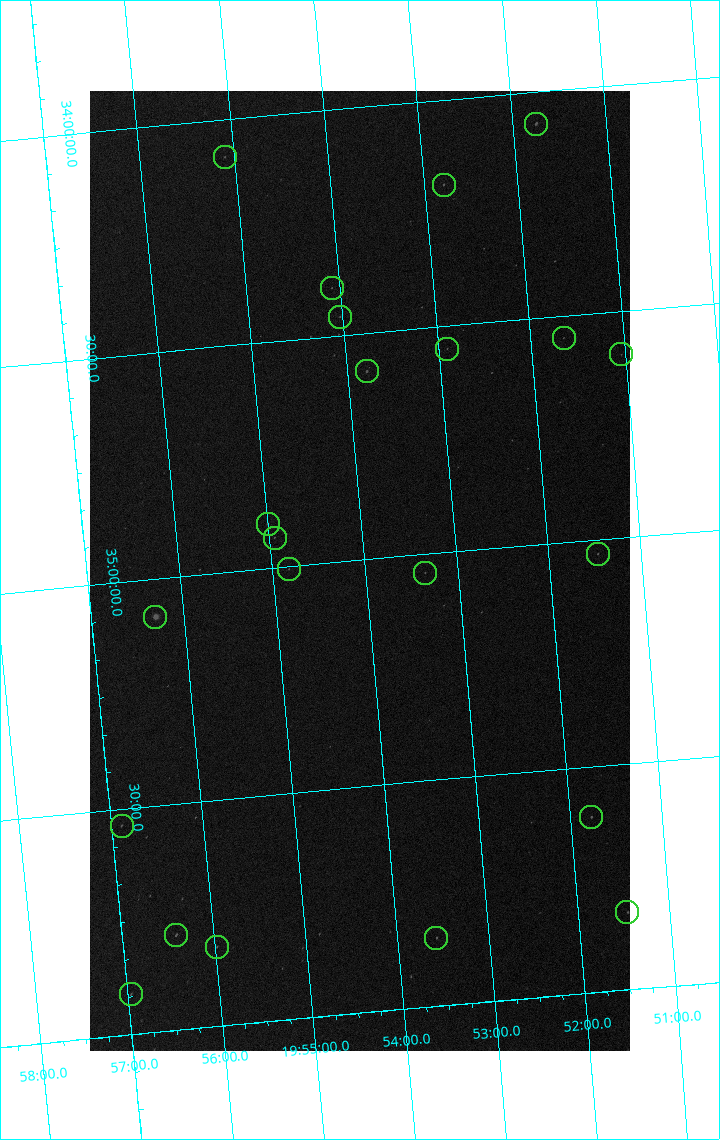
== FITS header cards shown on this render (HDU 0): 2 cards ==
NAXIS1  =                 1080 / length of data axis 1
NAXIS2  =                 1920 / length of data axis 2

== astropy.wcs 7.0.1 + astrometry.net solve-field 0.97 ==
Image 1080 x 1920 px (HDU 0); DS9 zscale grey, zoomed out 1/2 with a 90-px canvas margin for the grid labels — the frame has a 2x2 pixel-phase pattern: the four 2x2 pixel phases sit at different levels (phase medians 44086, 37750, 65535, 44072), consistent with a one-shot-colour (mosaic) sensor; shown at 1/2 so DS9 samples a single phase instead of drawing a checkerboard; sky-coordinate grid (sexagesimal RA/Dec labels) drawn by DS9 from the SOLVED WCS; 22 Tycho-2 reference stars matched to detected sources circled (green)
Header WCS: none
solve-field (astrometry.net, Tycho-2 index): SOLVED blind (the file carries no WCS)
Solved WCS: RA---TAN-SIP/DEC--TAN-SIP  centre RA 19:54:03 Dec +35:01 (298.51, +35.02 deg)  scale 3.99 arcsec/px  FOV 71.9' x 127.7'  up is -175 deg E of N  parity flipped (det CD > 0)
(file carries no celestial WCS; the grid is the blind solution)
Tycho-2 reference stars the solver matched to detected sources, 22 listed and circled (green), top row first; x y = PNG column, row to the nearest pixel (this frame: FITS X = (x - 90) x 2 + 1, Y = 1920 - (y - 91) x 2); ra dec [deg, ICRS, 3 dp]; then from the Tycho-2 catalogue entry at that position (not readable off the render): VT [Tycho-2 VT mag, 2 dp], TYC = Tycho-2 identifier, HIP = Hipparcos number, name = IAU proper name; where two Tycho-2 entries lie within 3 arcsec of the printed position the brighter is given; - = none
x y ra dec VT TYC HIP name
536 124 297.937 +34.070 7.60 2677-775-1 - -
224 158 298.775 +34.082 9.09 2677-328-1 - -
444 185 298.198 +34.187 7.90 2677-75-1 97832 -
332 288 298.521 +34.393 8.85 2677-973-1 - -
340 317 298.506 +34.458 8.77 2677-27-1 - -
564 338 297.912 +34.548 9.16 2677-246-1 - -
447 349 298.226 +34.549 8.93 2677-280-1 - -
621 354 297.760 +34.595 9.11 2677-1233-1 - -
366 372 298.447 +34.584 7.00 2677-97-1 97907 -
268 524 298.751 +34.901 7.33 2677-1118-1 98004 -
274 538 298.736 +34.933 9.03 2677-477-1 - -
598 554 297.868 +35.031 8.67 2677-228-1 97711 -
289 570 298.704 +35.006 8.63 2677-500-1 97987 -
425 573 298.338 +35.040 8.97 2677-1078-1 - -
155 617 299.077 +35.083 4.01 2677-1816-1 98110 -
591 818 297.944 +35.612 8.14 2677-1071-1 97744 -
122 826 299.222 +35.537 8.24 2677-1230-1 98157 -
626 912 297.867 +35.829 8.80 2681-380-1 - -
176 936 299.103 +35.790 7.67 2681-472-1 98116 -
436 938 298.394 +35.849 8.35 2681-1338-1 97891 -
217 947 298.994 +35.825 8.75 2681-1366-1 - -
130 994 299.241 +35.911 8.62 2681-22-1 - -